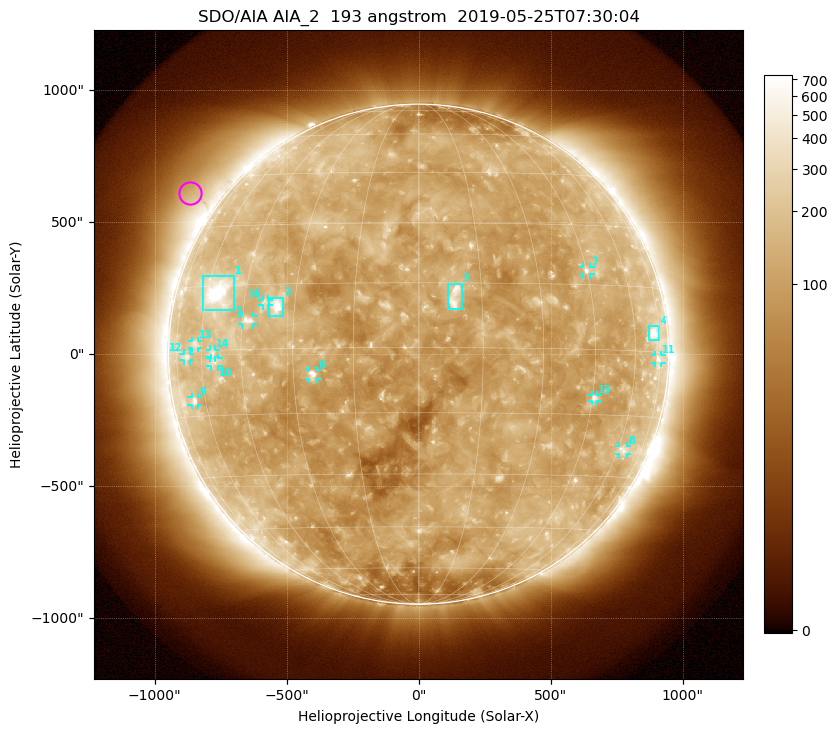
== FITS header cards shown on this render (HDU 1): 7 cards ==
TELESCOP= 'SDO/AIA'
INSTRUME= 'AIA_2'
WAVELNTH=                  193
WAVEUNIT= 'angstrom'
DATE-OBS= '2019-05-25T07:30:04.84'
CTYPE1  = 'HPLN-TAN'
CTYPE2  = 'HPLT-TAN'

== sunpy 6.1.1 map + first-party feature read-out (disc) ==
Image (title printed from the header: SDO/AIA AIA_2  193 angstrom  2019-05-25T07:30:04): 1024 x 1024 px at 2.4 arcsec/px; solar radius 947 arcsec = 395 px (full disc in frame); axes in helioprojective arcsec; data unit not stated in the header (colour bar unlabelled)
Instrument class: DISC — disc imager (sunpy class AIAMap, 193 A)
Bright regions (active regions / flare kernels): reference = the median radial profile (limb darkening/brightening removed); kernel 9 px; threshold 5 sigma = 184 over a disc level ~109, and >= 1.15x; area >= 12 px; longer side >= 9 px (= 22 arcsec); searched inside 0.97 R_sun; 16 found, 16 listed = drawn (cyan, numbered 1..; 12 of them under ~33 arcsec drawn as corner ticks so the feature stays visible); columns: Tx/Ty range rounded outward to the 5 arcsec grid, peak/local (2 s.f.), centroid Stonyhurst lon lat
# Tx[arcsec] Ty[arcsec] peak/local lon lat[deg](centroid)
1 -815..-700 165..295 21 -55 +13
2 -570..-510 145..215 10 -35 +10
3 110..165 170..270 6.2 +9 +12
4 870..915 55..105 5.5 +71 +4
5 -670..-625 110..145 5.1 -43 +7
6 -415..-385 -95..-60 6.6 -25 -6
7 625..650 300..330 4.7 +45 +18
8 760..790 -380..-345 3.4 +63 -23
9 -860..-835 -195..-160 3.5 -66 -11
10 -790..-755 -45..-15 3.2 -54 -3
11 895..920 -35..-5 2.8 +74 -2
12 -890..-865 -25..5 2.9 -68 -1
13 -860..-835 25..50 2.8 -63 +2
14 -790..-770 -15..20 3.1 -55 -1
15 655..680 -180..-155 3.8 +46 -11
16 -590..-565 185..210 3.1 -38 +11
Off-limb structures (1.02-1.3 R_sun): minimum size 162 px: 5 found; the strongest spans PA ~35..70 deg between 1.02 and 1.3 R_sun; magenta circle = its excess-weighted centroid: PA ~55 deg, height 1.12 R_sun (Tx ~-865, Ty ~610 arcsec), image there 2.1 x the reference